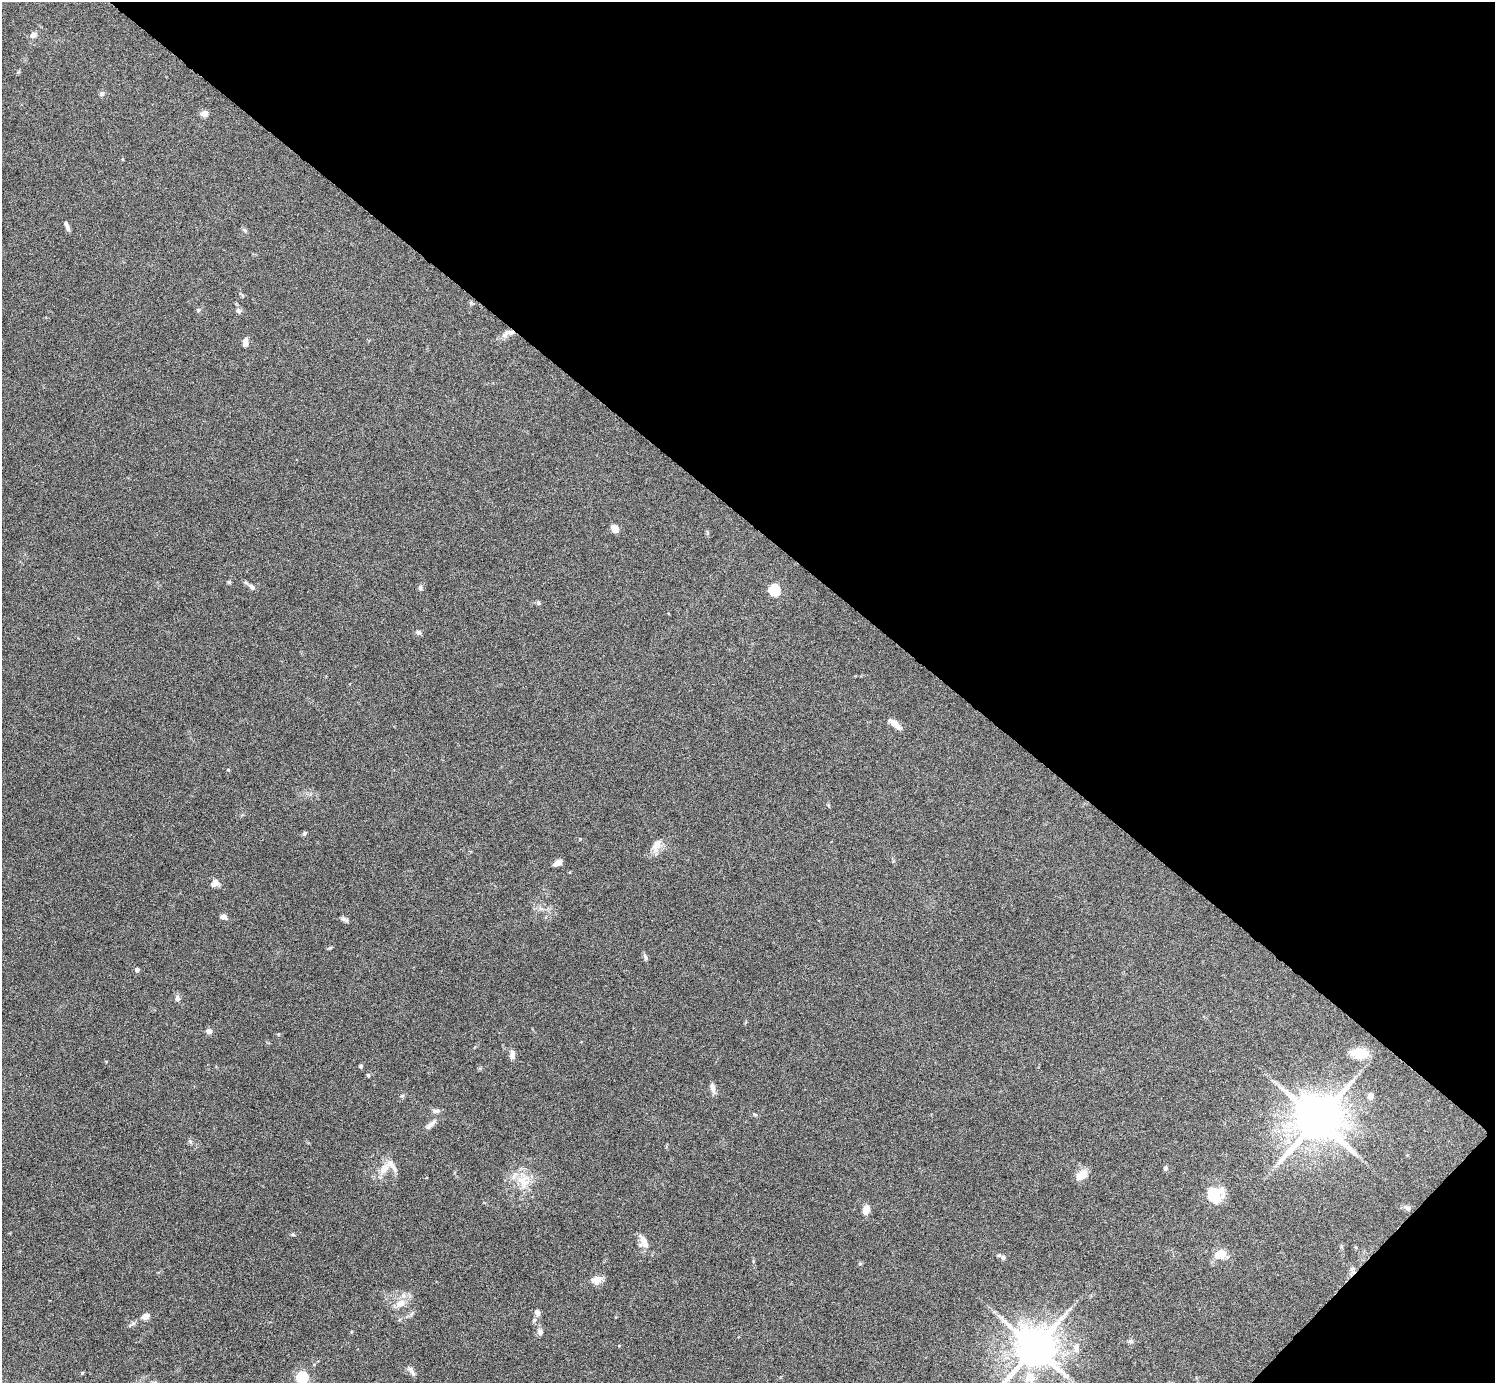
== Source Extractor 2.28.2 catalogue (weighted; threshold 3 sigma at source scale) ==
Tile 8 of 4 x 4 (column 4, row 2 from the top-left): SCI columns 4481-5973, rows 2918-4298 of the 5975 x 5977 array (HDU 1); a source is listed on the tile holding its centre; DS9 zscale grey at full resolution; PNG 1497 x 1385 px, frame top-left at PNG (2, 2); no overlay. Shown black and unused: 40% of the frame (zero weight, under 4 of 8 exposures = <1% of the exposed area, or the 3 px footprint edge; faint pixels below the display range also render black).
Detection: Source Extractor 2.28.2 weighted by HDU 2 'WHT'; one run over the whole footprint, this tile lists its part. Background 0.0778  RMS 0.0051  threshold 0.021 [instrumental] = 3 sigma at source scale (4.09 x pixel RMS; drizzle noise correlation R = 1.36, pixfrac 0.8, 0.05/0.05 arcsec/px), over >= 5 px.
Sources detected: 66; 1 inside a brighter object's white glare — not listed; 2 inside a brighter listed object's ellipse — not listed separately; the other 63 listed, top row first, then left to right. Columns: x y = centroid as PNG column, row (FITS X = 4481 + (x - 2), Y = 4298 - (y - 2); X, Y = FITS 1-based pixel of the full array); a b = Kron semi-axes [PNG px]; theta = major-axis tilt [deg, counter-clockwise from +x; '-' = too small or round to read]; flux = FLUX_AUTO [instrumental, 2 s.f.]
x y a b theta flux
33 35 9 7 42 1.8
102 94 7 6 - 1.1
204 113 8 7 - 2.4
67 226 12 4 -65 1.6
198 310 5 5 - 0.68
238 311 8 6 -44 1.3
504 335 10 7 58 2
245 342 12 6 86 2.1
615 529 8 6 -51 3.7
229 582 6 4 -45 0.58
252 587 10 6 -37 1.7
420 587 7 5 89 0.97
774 590 6 5 - 40
539 603 6 4 -88 0.62
418 632 7 5 -45 1.1
895 724 17 7 -40 3.3
228 770 4 3 - 0.36
304 833 7 4 28 0.74
656 845 19 10 55 4.3
558 863 8 5 30 3.1
215 883 11 8 36 2.6
223 917 8 5 -16 1.8
344 919 10 5 -29 1.2
329 948 6 4 17 0.58
645 957 10 4 -71 1.1
137 970 4 4 - 1.5
177 998 7 6 - 1.5
209 1031 4 4 - 3.5
1359 1053 17 11 -3 10
512 1054 10 6 80 2.2
361 1066 5 4 - 0.64
368 1075 4 4 - 0.71
713 1088 14 6 -73 2.2
402 1096 5 5 - 0.69
1370 1096 5 4 - 5.9
436 1111 10 6 5 1.6
755 1115 6 3 -20 0.57
1317 1120 13 12 - 2300
431 1124 18 6 43 2.4
384 1168 19 9 55 4.9
1165 1168 5 4 - 1.3
1082 1175 15 9 37 4.9
523 1181 18 13 -69 8.3
1216 1194 25 14 75 9.7
866 1210 8 6 80 4.8
293 1235 6 3 -19 0.53
644 1242 18 10 -68 4.4
1220 1254 18 12 20 5.3
1003 1257 7 5 86 1
1352 1269 7 4 19 0.79
597 1280 15 9 14 3.5
400 1303 15 9 34 4.9
537 1313 9 6 -59 1.7
146 1316 6 5 - 3.9
534 1320 5 5 - 0.89
540 1332 8 7 - 1.5
1130 1341 7 5 -2 1.1
1035 1348 12 10 52 1800
1076 1348 14 8 -81 3.4
82 1373 4 4 - 0.54
413 1373 10 6 -58 1.5
302 1378 6 5 - 55
1030 1378 16 15 - 7.2
Isophote crosses this tile's border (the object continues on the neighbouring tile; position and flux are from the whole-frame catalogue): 2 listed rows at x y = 1035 1348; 302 1378
Unlisted compact peaks at least as high as the median listed source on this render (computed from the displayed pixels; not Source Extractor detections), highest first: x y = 190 1141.